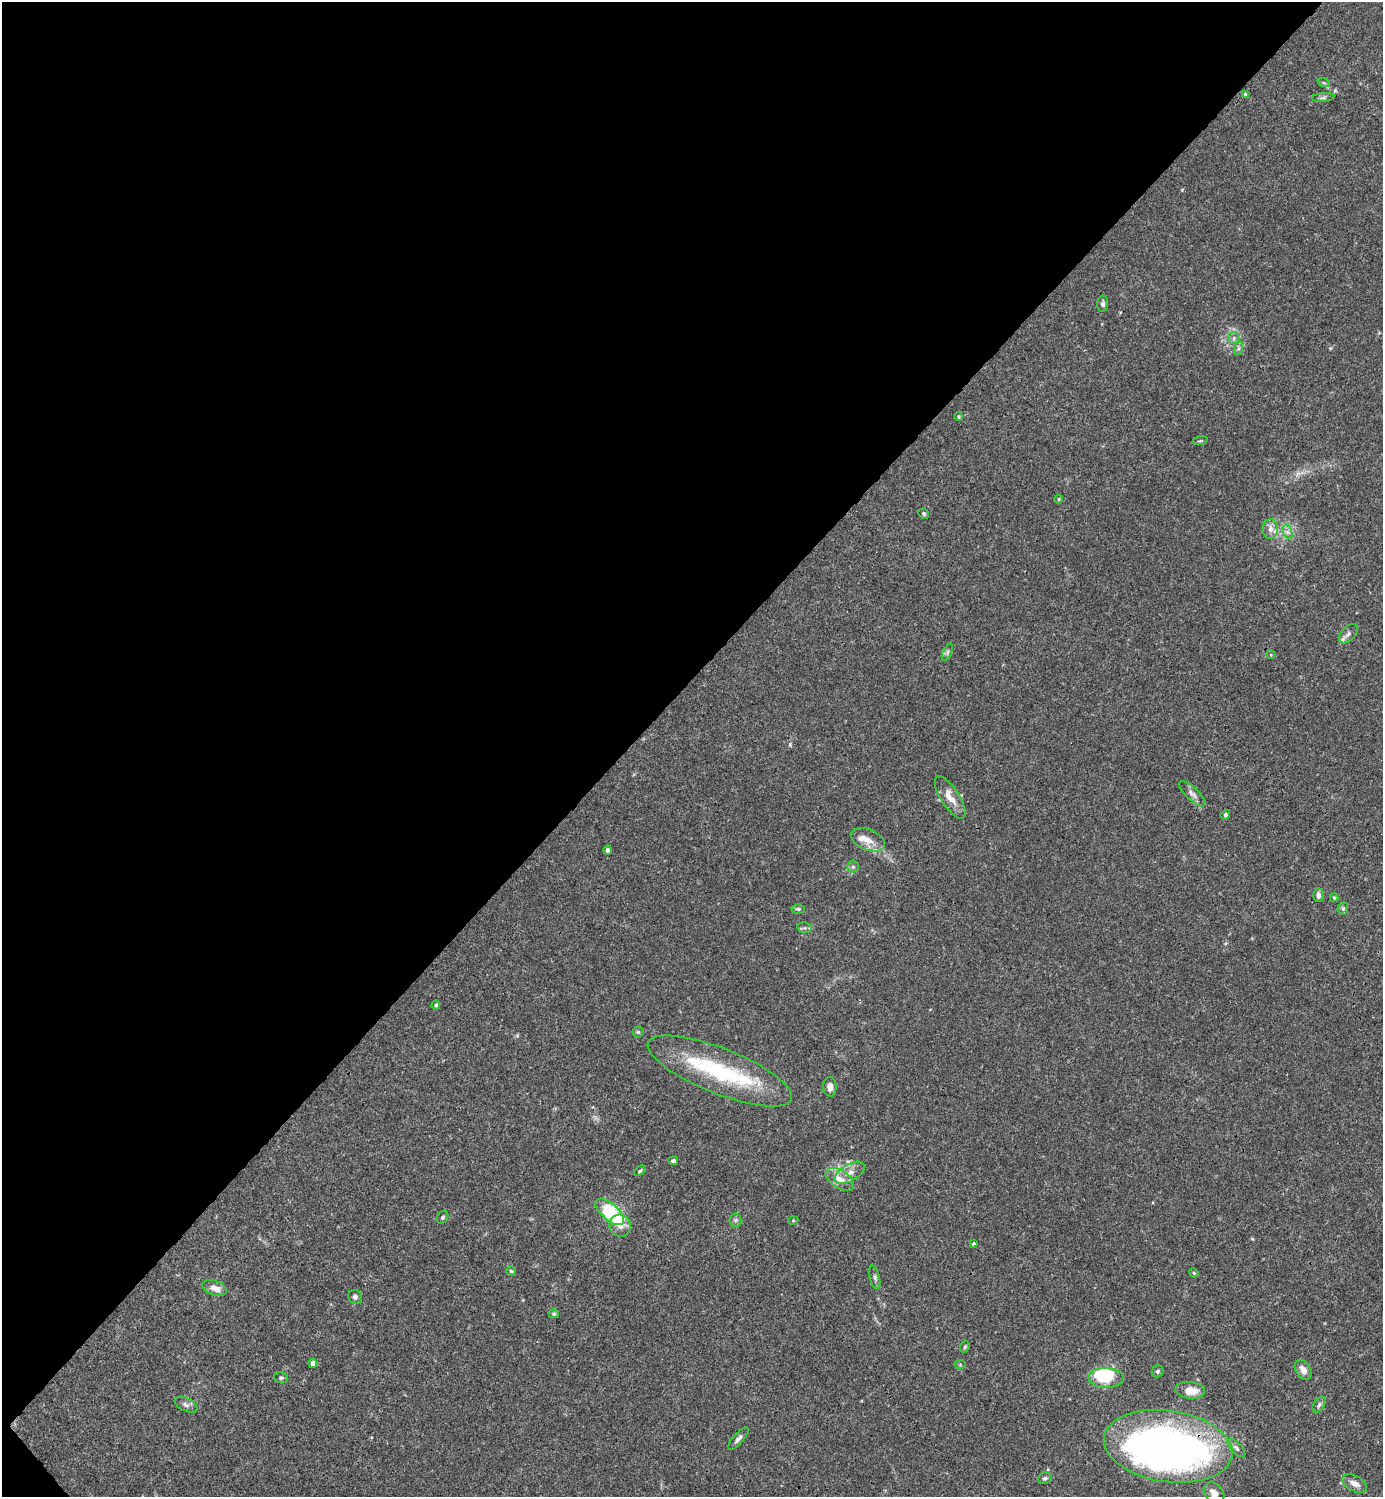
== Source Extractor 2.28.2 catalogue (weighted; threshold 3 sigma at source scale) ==
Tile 5 of 4 x 4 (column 1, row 2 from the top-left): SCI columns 300-1680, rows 2990-4484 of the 5981 x 5982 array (HDU 1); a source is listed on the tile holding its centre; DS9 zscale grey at full resolution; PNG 1385 x 1499 px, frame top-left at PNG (2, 2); each listed source drawn as its Kron ellipse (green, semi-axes under 4 px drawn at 4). Shown black and unused: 46% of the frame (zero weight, under 3 of 4 exposures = <1% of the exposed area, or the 3 px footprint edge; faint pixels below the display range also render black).
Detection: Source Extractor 2.28.2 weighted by HDU 2 'WHT'; one run over the whole footprint, this tile lists its part. Background 0.0153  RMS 0.0021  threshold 0.00965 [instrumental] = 3 sigma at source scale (4.5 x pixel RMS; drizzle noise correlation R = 1.50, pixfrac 1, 0.05/0.05 arcsec/px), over >= 5 px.
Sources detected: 68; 2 inside a brighter object's white glare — neither listed nor drawn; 4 inside a brighter listed object's ellipse — not listed separately; the other 62 listed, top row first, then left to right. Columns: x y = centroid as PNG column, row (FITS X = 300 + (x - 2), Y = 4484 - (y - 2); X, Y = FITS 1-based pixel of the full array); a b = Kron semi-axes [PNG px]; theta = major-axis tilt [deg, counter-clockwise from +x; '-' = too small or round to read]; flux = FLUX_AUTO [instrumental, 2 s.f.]
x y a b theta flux
1324 83 6 4 -19 0.28
1246 95 4 4 - 0.87
1323 98 11 4 5 0.49
1103 304 8 5 87 0.55
1234 338 6 5 - 0.49
1239 348 7 4 72 0.42
959 416 4 3 - 0.21
1200 441 8 3 13 0.26
1059 499 4 3 - 0.17
924 514 5 5 - 0.33
1270 529 10 7 90 1.3
1288 532 7 4 -71 0.66
1348 634 11 6 45 0.86
947 652 9 4 67 0.53
1271 655 4 3 - 0.18
1192 794 17 6 -43 1.1
950 797 24 9 -57 2.8
1225 815 5 4 - 0.35
868 840 18 10 -23 2.2
608 850 4 4 - 0.6
853 867 6 5 - 0.46
1318 895 7 5 90 0.82
1334 898 4 4 - 0.25
798 909 6 4 0 0.38
1343 909 6 5 - 0.36
805 928 7 5 -10 0.4
436 1005 4 4 - 0.35
638 1032 5 5 - 0.31
720 1071 77 22 -22 21
830 1087 10 6 -87 1.2
673 1161 5 4 - 0.43
640 1171 6 4 39 0.3
850 1173 16 8 31 2
840 1179 16 9 -33 2.4
610 1212 17 8 -41 14
442 1217 7 5 57 0.4
735 1220 6 6 - 0.46
793 1221 5 3 - 0.18
620 1226 11 10 - 1.7
973 1243 3 3 - 0.36
511 1271 4 4 - 0.26
1194 1273 5 3 - 0.2
875 1277 12 5 -77 0.56
215 1288 12 7 -20 1.8
355 1297 7 6 - 0.6
554 1314 5 4 - 0.3
965 1347 6 4 68 0.32
313 1363 4 4 - 1.7
960 1364 6 4 0 0.25
1303 1370 11 7 -59 1.5
1158 1371 6 5 - 0.36
281 1378 7 5 -19 0.4
1106 1378 18 10 -2 9.7
1190 1390 15 8 -8 2.7
186 1405 12 6 -25 0.82
1319 1405 9 5 57 0.52
738 1439 14 5 48 0.83
1168 1446 65 35 -8 140
1236 1448 11 5 -46 0.67
1045 1478 7 5 22 0.44
1354 1483 13 7 -27 1.5
1214 1493 12 9 -51 1.6
Overlapping masked pixels (flux is a lower limit): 1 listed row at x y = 1168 1446
Isophote crosses this tile's border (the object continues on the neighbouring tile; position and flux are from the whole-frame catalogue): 1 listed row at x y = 1214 1493